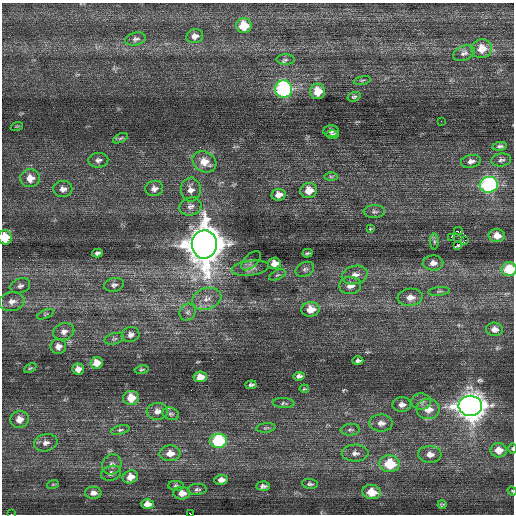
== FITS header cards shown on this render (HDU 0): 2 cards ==
NAXIS1  =                  512 / Axis length
NAXIS2  =                  512 / Axis length

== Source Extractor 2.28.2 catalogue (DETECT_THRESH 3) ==
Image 512 x 512 px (HDU 0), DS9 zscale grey, 1 PNG px = 1 image px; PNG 516 x 516 px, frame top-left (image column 1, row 512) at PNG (2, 3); each listed source drawn as its Kron ellipse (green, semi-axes under 4 px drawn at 4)
Background 0.512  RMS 0.8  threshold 2.4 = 3 sigma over >= 5 px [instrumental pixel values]
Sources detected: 111; all 111 listed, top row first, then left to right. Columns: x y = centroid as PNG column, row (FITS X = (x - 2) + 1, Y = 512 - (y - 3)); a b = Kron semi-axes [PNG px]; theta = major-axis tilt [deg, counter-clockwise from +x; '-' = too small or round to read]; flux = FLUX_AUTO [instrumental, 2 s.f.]
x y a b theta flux
244 26 8 7 - 1200
195 36 8 7 - 270
136 39 10 6 13 160
482 49 10 9 - 720
464 53 11 7 22 200
285 60 9 5 -2 120
362 80 8 3 13 69
284 89 8 8 - 9000
318 91 7 7 - 900
354 97 6 4 17 93
441 121 2 2 - 25
17 126 6 4 18 54
331 131 7 6 - 170
332 135 6 4 0 150
121 138 8 4 26 100
500 146 7 4 10 130
98 160 10 7 3 230
501 160 10 6 8 160
471 161 10 6 10 260
204 162 12 10 -27 670
331 177 7 4 -1 90
30 178 9 9 - 590
489 185 9 8 - 8900
154 188 9 7 13 260
63 189 9 8 - 280
191 190 12 10 -89 370
309 190 8 7 - 730
279 195 7 6 - 350
190 206 11 9 15 290
374 212 10 6 2 150
370 229 4 3 - 47
458 231 4 3 - 11000
497 235 8 6 -4 450
5 237 7 6 - 1100
451 237 4 3 - 2700
465 240 3 2 - 82
434 241 8 4 -90 110
204 244 14 12 88 150000
458 245 3 3 - 510
97 253 5 4 - 120
307 253 5 2 - 72
251 261 12 6 42 150
274 263 6 5 - 480
433 263 10 7 2 320
250 268 18 7 7 370
305 269 10 7 26 180
509 269 7 7 - 1600
277 275 9 5 26 130
355 275 13 9 15 460
114 285 10 7 13 180
20 286 10 7 18 200
350 286 11 8 5 450
439 291 11 3 6 93
410 297 12 8 5 460
207 299 15 10 18 550
12 302 12 9 10 410
310 309 9 7 5 730
188 312 9 7 56 200
45 314 9 3 23 79
494 329 8 7 - 310
64 332 10 8 20 290
131 335 9 7 12 230
114 339 10 5 13 110
58 346 8 7 - 310
358 361 5 3 - 120
96 363 6 6 - 580
30 368 6 4 25 65
78 369 6 5 - 320
142 370 7 3 10 70
299 376 6 4 7 170
200 377 7 5 7 540
251 385 5 3 - 110
304 389 4 3 - 57
131 398 8 7 - 900
421 402 10 8 -6 240
284 403 11 5 -4 110
402 405 9 7 -2 270
470 406 11 10 - 61000
428 409 11 10 - 650
157 411 11 8 3 350
171 414 8 6 -17 130
19 419 9 8 - 510
381 423 11 8 -1 360
266 428 10 4 6 110
120 430 9 4 14 120
350 430 9 5 6 130
218 441 8 7 - 3900
46 443 12 8 12 290
513 448 5 3 - 74
499 450 8 7 - 560
170 453 10 8 4 590
355 453 13 8 1 350
430 454 11 8 -3 390
112 464 10 9 - 280
390 464 10 8 -4 2000
111 473 10 7 17 210
130 477 8 6 22 510
221 480 7 5 5 280
53 484 6 4 18 56
310 484 8 5 -7 120
176 486 8 5 -2 130
263 486 7 4 2 150
197 489 9 5 3 140
512 491 5 4 - 51
372 492 9 7 -7 920
93 493 8 6 -2 240
182 493 8 6 1 450
147 504 6 4 0 350
442 505 4 3 - 74
11 514 2 2 - 100
190 514 3 2 - 1400
At the frame edge (FLAGS 8, measured only in part): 6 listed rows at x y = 5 237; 509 269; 513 448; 512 491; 11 514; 190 514